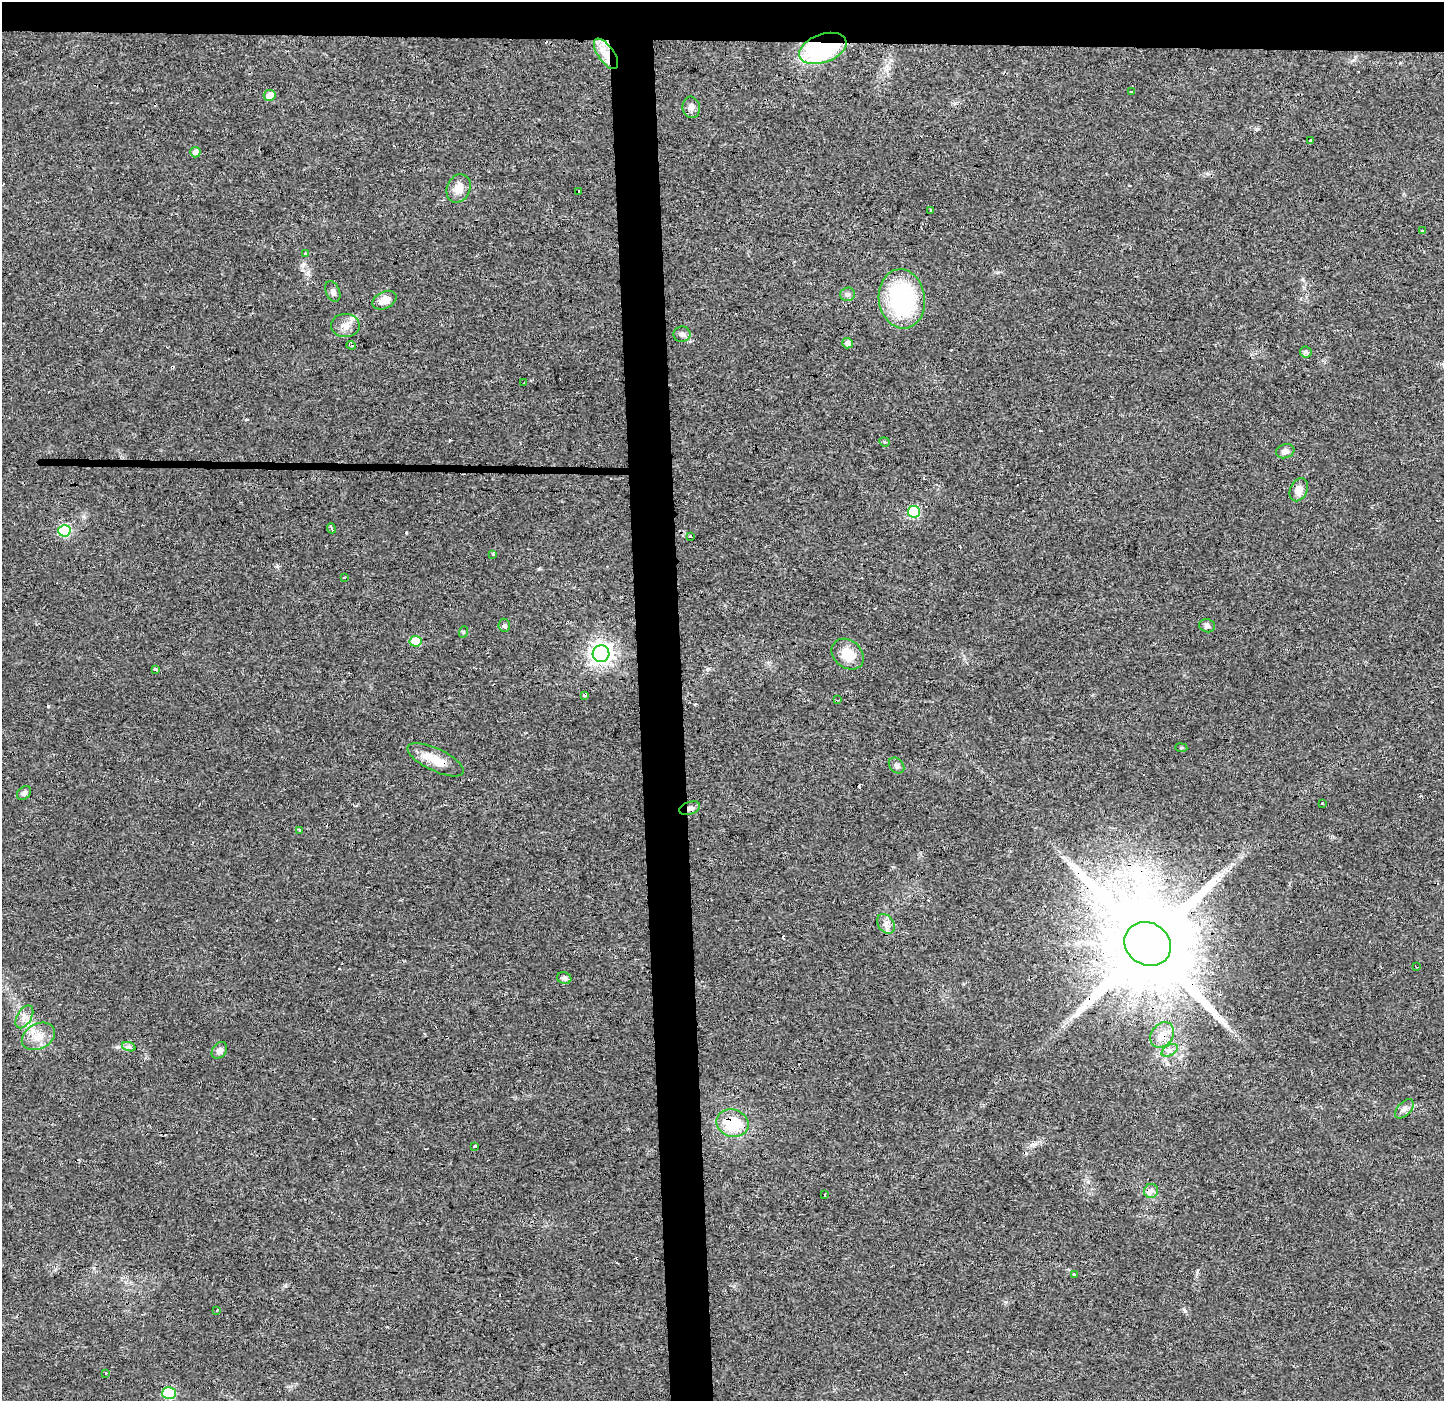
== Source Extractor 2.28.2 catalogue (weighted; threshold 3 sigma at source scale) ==
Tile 2 of 3 x 3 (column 2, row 1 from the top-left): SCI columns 1508-2949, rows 2798-4196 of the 4457 x 4202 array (HDU 1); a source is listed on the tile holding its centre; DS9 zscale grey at full resolution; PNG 1446 x 1403 px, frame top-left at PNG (2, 2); each listed source drawn as its Kron ellipse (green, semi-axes under 4 px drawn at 4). Shown black and unused: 6% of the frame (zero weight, under 3 of 4 exposures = <1% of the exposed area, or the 3 px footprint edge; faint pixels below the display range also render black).
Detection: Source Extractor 2.28.2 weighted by HDU 2 'WHT'; one run over the whole footprint, this tile lists its part. Background 0.0173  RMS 0.003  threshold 0.0136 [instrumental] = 3 sigma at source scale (4.5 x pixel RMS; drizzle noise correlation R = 1.50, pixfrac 1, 0.0396/0.0396 arcsec/px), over >= 5 px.
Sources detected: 93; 27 cosmic-ray / hot-pixel residue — neither listed nor drawn; the other 66 listed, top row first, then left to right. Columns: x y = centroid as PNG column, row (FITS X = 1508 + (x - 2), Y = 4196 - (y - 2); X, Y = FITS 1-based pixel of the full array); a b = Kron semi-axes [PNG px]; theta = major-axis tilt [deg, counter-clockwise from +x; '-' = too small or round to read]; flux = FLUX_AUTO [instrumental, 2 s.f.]
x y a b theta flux
823 48 25 14 20 35
606 54 18 8 -55 4
1131 92 3 3 - 1
270 95 6 5 - 3.7
691 107 11 8 -82 1.5
1311 141 3 3 - 1.1
195 152 5 5 - 1.8
459 188 15 11 66 3.5
579 191 3 3 - 3.2
930 210 3 3 - 9.4
1422 231 3 3 - 0.98
305 254 3 3 - 0.77
333 291 11 7 -66 1.1
848 294 7 7 - 0.88
902 299 30 23 -82 32
384 300 13 8 27 3.5
345 325 14 11 -2 2.5
682 334 8 7 - 0.98
848 343 5 5 - 1.4
351 345 4 3 - 0.88
1306 352 6 5 - 0.92
524 383 3 2 - 0.3
884 442 5 4 - 0.39
1285 451 9 7 19 1.5
1299 490 12 8 65 2.4
914 512 6 6 - 18
331 528 5 3 - 0.49
64 531 6 6 - 22
690 537 3 3 - 2.4
493 554 3 3 - 0.63
344 578 3 3 - 1
504 625 6 5 - 0.62
1207 626 8 6 -14 0.82
463 632 6 3 72 0.35
415 641 6 5 - 7.4
601 654 8 8 - 190
848 654 17 13 -39 5.9
155 669 4 3 - 1.6
585 695 4 3 - 1.7
837 700 3 3 - 0.29
1181 748 6 3 -7 0.36
436 760 30 11 -25 5.6
897 765 9 6 -47 0.93
24 793 8 6 42 0.78
1322 803 3 3 - 0.71
690 808 11 6 20 1.2
299 830 3 3 - 0.83
886 924 11 7 -54 1.7
1148 944 24 21 -32 7200
1416 967 3 2 - 0.48
564 978 7 6 - 1.2
24 1017 12 7 59 1.9
1162 1035 14 10 54 3.3
38 1036 17 12 27 4.3
129 1047 7 4 -19 0.73
219 1050 9 6 50 1.3
1170 1050 9 5 31 1
1404 1109 12 6 47 1.2
732 1123 16 13 -20 12
475 1147 3 3 - 1
1151 1191 7 7 - 1
825 1195 3 2 - 0.52
1074 1275 3 3 - 0.88
217 1310 3 2 - 0.44
106 1373 3 2 - 0.52
169 1393 7 6 - 20
Overlapping masked pixels (flux is a lower limit): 8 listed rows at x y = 823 48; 606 54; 436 760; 690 808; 1148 944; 1162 1035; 38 1036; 732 1123
Unlisted compact peaks at least as high as the median listed source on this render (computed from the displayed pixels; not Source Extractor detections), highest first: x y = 1185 1311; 117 1047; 277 566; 539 569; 1031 1145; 707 669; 1256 129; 1197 1271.